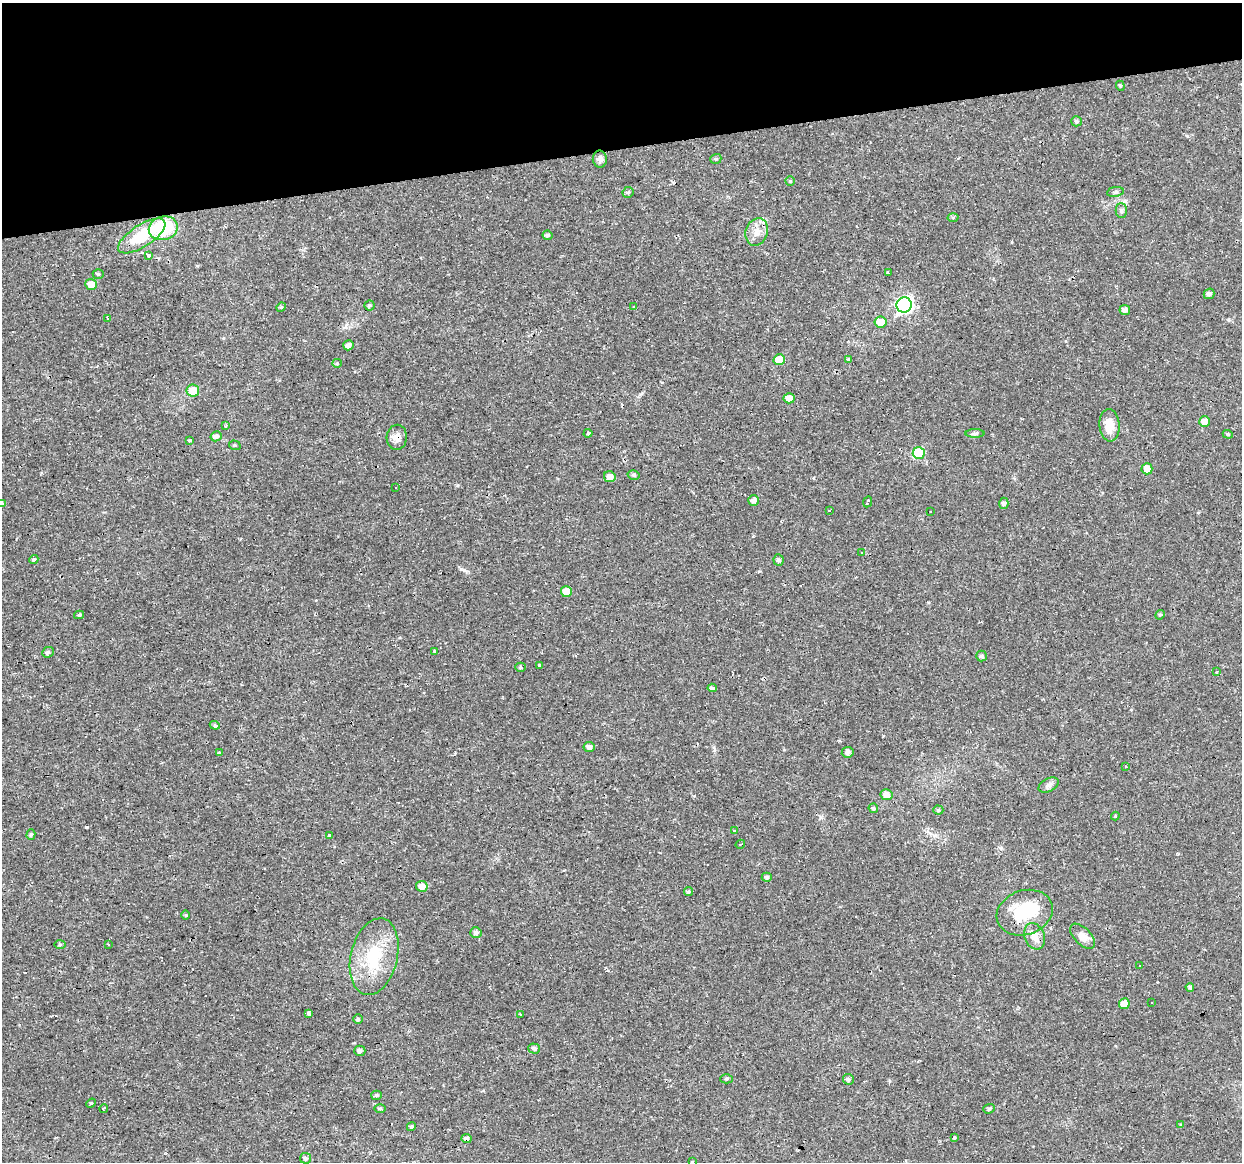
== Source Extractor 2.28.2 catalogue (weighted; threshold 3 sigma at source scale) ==
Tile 3 of 4 x 4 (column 3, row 1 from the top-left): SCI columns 2483-3722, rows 3508-4667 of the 4963 x 4744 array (HDU 1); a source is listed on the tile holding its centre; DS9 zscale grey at full resolution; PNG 1244 x 1164 px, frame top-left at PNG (2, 3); each listed source drawn as its Kron ellipse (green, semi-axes under 4 px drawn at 4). Shown black and unused: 13% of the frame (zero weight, under 2 of 3 exposures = <1% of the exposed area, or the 3 px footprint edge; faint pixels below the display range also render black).
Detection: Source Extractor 2.28.2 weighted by HDU 2 'WHT'; one run over the whole footprint, this tile lists its part. Background 0.0216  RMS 0.0031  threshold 0.0137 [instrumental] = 3 sigma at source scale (4.5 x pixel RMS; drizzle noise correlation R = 1.50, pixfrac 1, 0.0396/0.0396 arcsec/px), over >= 5 px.
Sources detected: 133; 1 inside a brighter object's white glare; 19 cosmic-ray / hot-pixel residue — neither listed nor drawn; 1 inside a brighter listed object's ellipse — not listed separately; the other 112 listed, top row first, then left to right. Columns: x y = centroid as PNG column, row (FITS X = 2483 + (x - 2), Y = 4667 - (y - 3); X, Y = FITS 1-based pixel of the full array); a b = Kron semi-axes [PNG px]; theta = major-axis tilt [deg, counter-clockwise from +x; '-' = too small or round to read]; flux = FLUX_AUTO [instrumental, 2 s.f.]
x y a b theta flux
1120 86 5 4 - 0.4
1076 121 5 5 - 0.63
600 159 8 7 - 1.3
716 159 6 4 20 0.46
790 181 4 4 - 0.42
628 192 6 5 - 0.61
1115 192 8 5 10 0.6
1121 210 7 5 -89 0.68
953 218 5 3 - 0.36
163 228 14 11 13 16
757 232 14 11 71 3
547 235 5 4 - 0.68
142 236 27 11 33 12
148 255 3 3 - 2.2
888 273 3 3 - 0.56
98 274 5 4 - 0.47
91 284 6 5 - 3.3
1209 294 5 5 - 0.97
369 305 5 5 - 0.48
904 305 8 7 - 72
633 306 3 3 - 0.33
281 307 5 4 - 0.33
1125 310 5 5 - 1.3
107 318 4 3 - 0.6
881 322 6 5 - 4
348 345 5 5 - 1.2
779 360 5 5 - 5.5
849 360 4 4 - 0.48
337 363 5 4 - 0.33
193 391 6 6 - 4.8
789 398 5 5 - 2.5
1204 422 5 5 - 2.4
1110 425 16 10 -85 4.4
226 426 4 4 - 0.46
588 433 4 3 - 1.5
975 433 9 4 0 0.73
1228 434 5 4 - 0.4
216 436 5 5 - 1.1
397 437 12 10 87 1.9
190 440 3 3 - 3.5
235 445 6 4 -19 0.41
919 453 6 6 - 13
1147 469 5 5 - 3.4
634 475 6 4 -14 0.56
610 477 6 5 - 1.9
396 488 3 2 - 0.34
753 500 5 5 - 1.2
868 502 6 3 65 1.4
2 503 3 3 - 2
1004 503 6 4 89 0.75
829 511 3 2 - 0.73
930 511 3 2 - 0.45
862 552 3 2 - 0.3
34 559 5 4 - 0.46
778 560 6 5 - 0.75
566 592 5 5 - 4.6
79 615 5 3 - 0.54
1160 615 5 4 - 0.36
435 651 3 3 - 0.29
48 652 6 5 - 0.7
981 656 5 5 - 0.67
539 665 4 3 - 1.4
520 667 5 4 - 0.46
1216 672 3 3 - 0.86
712 688 5 4 - 0.71
215 725 5 4 - 0.45
589 747 5 5 - 1.2
848 752 6 5 - 1.1
220 753 4 3 - 0.64
1126 767 3 2 - 0.28
1048 785 11 6 28 1.1
887 795 6 5 - 2
873 808 5 4 - 0.49
938 810 5 4 - 0.54
1115 816 4 4 - 0.29
734 831 3 3 - 0.81
31 834 5 4 - 0.5
329 835 3 3 - 0.57
740 844 5 2 - 0.29
767 877 5 4 - 0.7
422 886 6 5 - 2.1
688 892 5 4 - 0.48
1025 913 28 22 19 14
186 915 5 3 - 0.26
476 932 6 5 - 0.97
1034 936 13 10 -67 2.8
1083 936 15 8 -46 2.6
60 944 6 4 1 0.43
108 944 3 2 - 0.36
374 957 39 23 76 15
1139 965 3 2 - 0.39
1190 987 4 4 - 0.55
1152 1002 3 2 - 0.35
1124 1004 5 5 - 3.9
308 1014 4 3 - 1.5
520 1014 3 3 - 0.54
358 1019 4 4 - 0.43
534 1048 6 5 - 0.78
360 1051 5 5 - 0.79
726 1079 6 4 1 0.45
848 1079 5 5 - 0.73
376 1095 5 4 - 0.54
91 1103 5 4 - 0.36
104 1108 4 2 - 0.59
380 1108 6 3 -1 0.36
989 1109 6 4 19 0.66
1181 1125 4 4 - 0.38
411 1127 4 4 - 0.48
954 1137 3 3 - 0.37
466 1139 5 4 - 1.1
306 1158 5 5 - 0.59
692 1161 3 2 - 0.36
Overlapping masked pixels (flux is a lower limit): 3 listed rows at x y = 397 437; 1025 913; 466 1139
Isophote crosses this tile's border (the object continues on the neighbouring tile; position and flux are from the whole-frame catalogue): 1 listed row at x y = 2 503
Unlisted compact peaks at least as high as the median listed source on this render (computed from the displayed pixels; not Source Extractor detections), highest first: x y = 1125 201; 457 485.